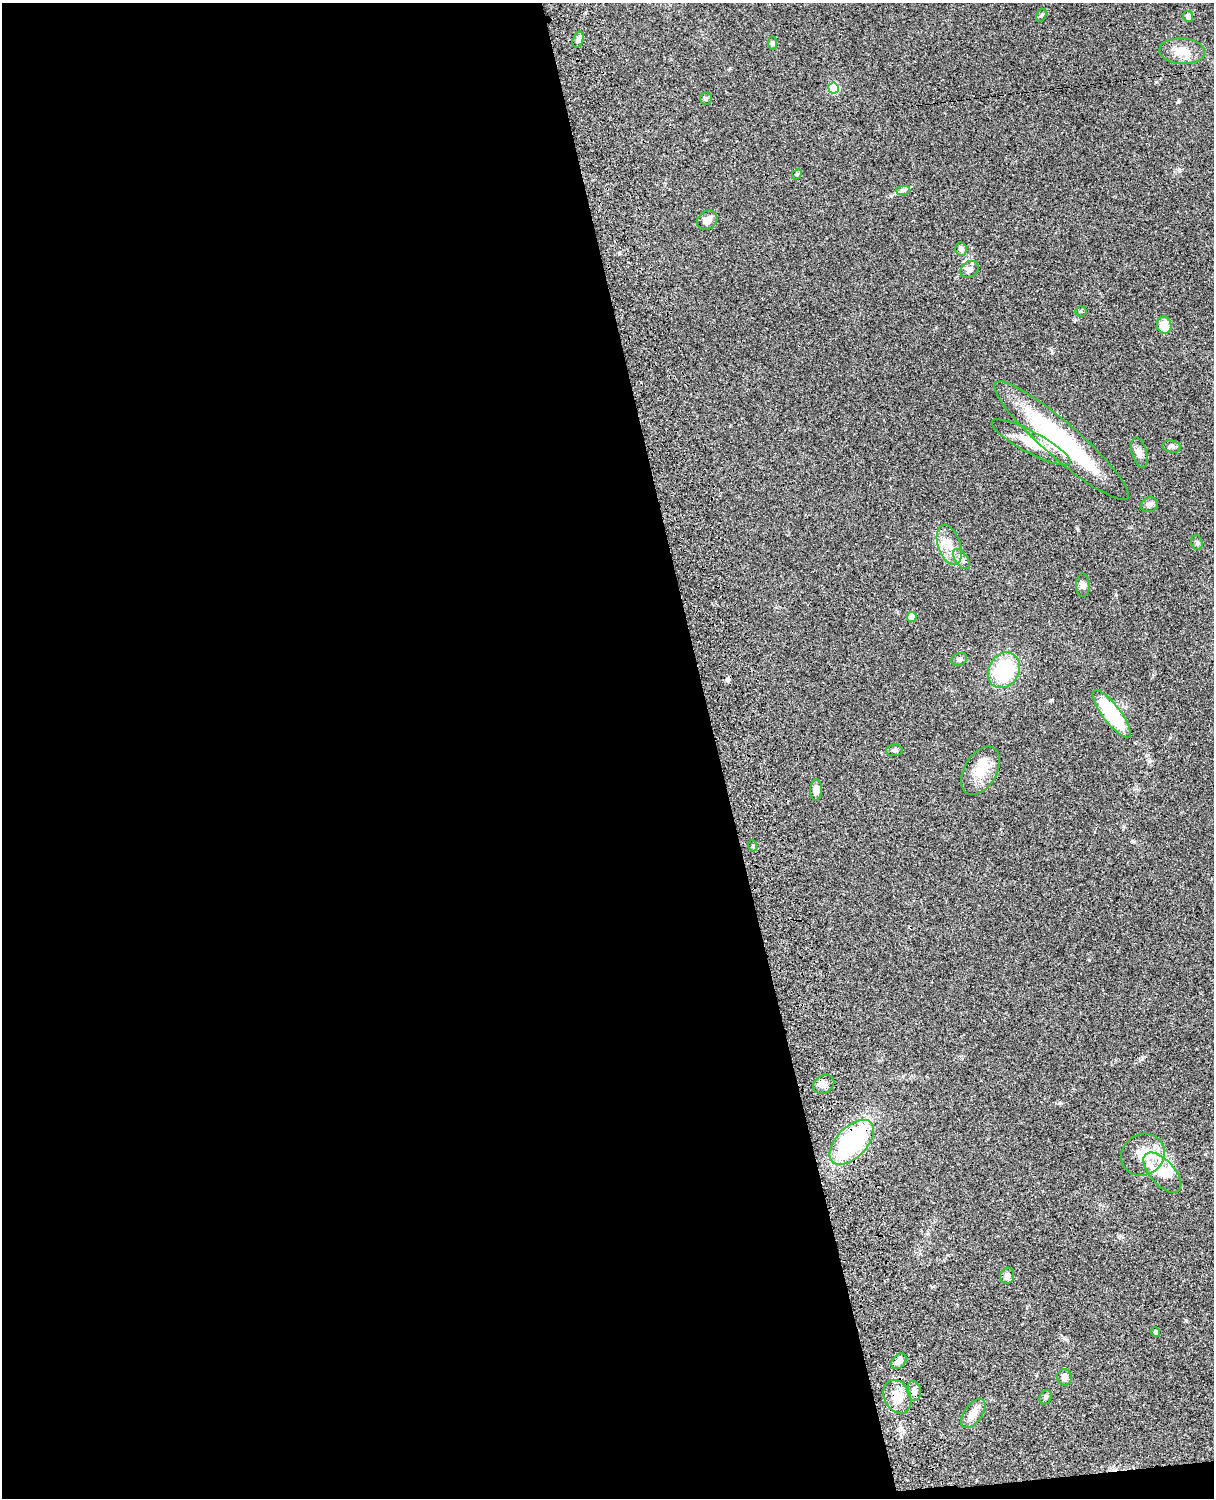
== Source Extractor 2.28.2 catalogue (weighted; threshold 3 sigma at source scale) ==
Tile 9 of 4 x 3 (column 1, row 3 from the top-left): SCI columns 121-1332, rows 277-1772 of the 5090 x 4927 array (HDU 1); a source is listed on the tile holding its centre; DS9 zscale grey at full resolution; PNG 1216 x 1500 px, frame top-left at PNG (2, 3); each listed source drawn as its Kron ellipse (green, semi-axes under 4 px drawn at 4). Shown black and unused: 60% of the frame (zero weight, under 3 of 4 exposures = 6% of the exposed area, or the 3 px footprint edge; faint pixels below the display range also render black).
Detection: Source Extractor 2.28.2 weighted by HDU 2 'WHT'; one run over the whole footprint, this tile lists its part. Background 0.0756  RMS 0.0057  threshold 0.0257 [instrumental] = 3 sigma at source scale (4.5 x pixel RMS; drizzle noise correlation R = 1.50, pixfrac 1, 0.05/0.05 arcsec/px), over >= 5 px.
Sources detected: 50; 2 inside a brighter object's white glare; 1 cosmic-ray / hot-pixel residue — neither listed nor drawn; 4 inside a brighter listed object's ellipse — not listed separately; the other 43 listed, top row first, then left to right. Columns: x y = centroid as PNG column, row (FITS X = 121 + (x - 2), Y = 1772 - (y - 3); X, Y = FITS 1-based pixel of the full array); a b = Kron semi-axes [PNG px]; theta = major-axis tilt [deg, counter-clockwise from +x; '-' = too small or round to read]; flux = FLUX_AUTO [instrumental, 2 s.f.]
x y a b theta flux
1041 15 7 4 59 0.87
1188 16 5 5 - 2.3
578 39 8 5 73 1.6
772 43 7 4 -90 0.99
1182 51 23 13 -3 9.1
833 88 5 5 - 28
706 98 6 6 - 1.1
797 174 6 4 44 0.67
903 190 7 4 0 1.2
707 220 11 9 38 3.4
961 249 6 6 - 1.6
970 269 10 7 36 2.4
1081 311 5 5 - 0.72
1164 325 8 7 - 9.3
1061 441 88 17 -41 77
1031 442 44 10 -28 15
1172 446 9 6 -12 1.7
1139 453 15 7 -74 3.2
1149 505 8 7 - 2
1197 543 7 5 -74 1.2
949 545 21 11 -71 8.3
962 559 12 6 -53 2.2
1083 585 11 7 -89 2
912 617 5 5 - 8.4
959 659 8 6 19 1.3
1004 670 19 15 59 39
1112 714 29 9 -53 39
894 750 8 5 5 1.3
980 771 26 16 60 12
816 790 10 6 87 3.1
753 846 5 3 - 0.61
824 1084 11 9 33 3.3
852 1142 27 15 46 65
1143 1155 22 20 32 12
1162 1173 24 12 -48 9.4
1007 1276 8 7 - 2.2
1155 1332 5 4 - 0.83
899 1361 9 6 48 3.1
1064 1377 8 7 - 2.6
914 1391 10 7 -78 2.8
897 1397 18 13 -64 9.3
1046 1397 7 6 - 1.2
973 1413 17 9 54 5.6
Overlapping masked pixels (flux is a lower limit): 2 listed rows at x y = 852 1142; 897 1397
Unlisted compact peaks at least as high as the median listed source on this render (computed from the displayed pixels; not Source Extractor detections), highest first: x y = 1178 102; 1186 1320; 1179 169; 1089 960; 1060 1103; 1064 1338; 619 253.